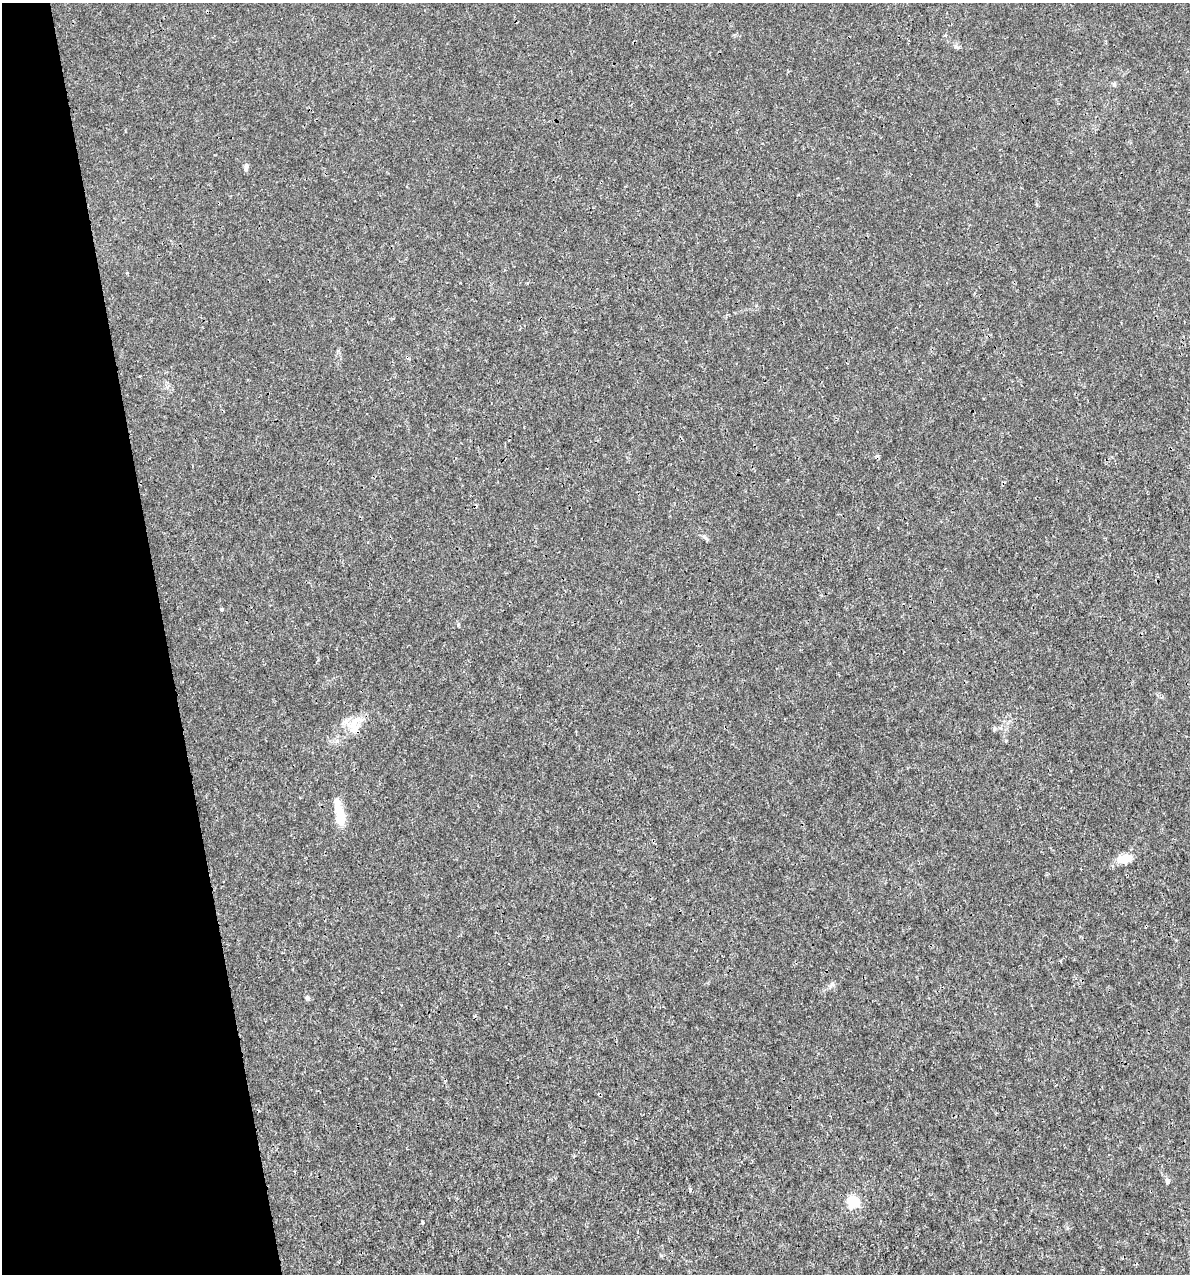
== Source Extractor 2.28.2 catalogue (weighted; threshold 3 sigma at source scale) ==
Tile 5 of 4 x 4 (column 1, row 2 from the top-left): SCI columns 92-1279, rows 2547-3818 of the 4886 x 5091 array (HDU 1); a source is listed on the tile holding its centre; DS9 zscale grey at full resolution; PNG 1192 x 1276 px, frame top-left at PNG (2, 3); no overlay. Shown black and unused: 14% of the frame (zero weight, under 3 of 4 exposures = <1% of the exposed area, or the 3 px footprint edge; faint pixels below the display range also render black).
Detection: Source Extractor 2.28.2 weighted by HDU 2 'WHT'; one run over the whole footprint, this tile lists its part. Background 3.56e-04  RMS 8.5e-04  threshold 0.00384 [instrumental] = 3 sigma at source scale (4.5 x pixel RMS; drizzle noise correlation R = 1.50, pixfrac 1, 0.0396/0.0396 arcsec/px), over >= 5 px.
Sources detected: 19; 2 cosmic-ray / hot-pixel residue — not listed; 2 inside a brighter listed object's ellipse — not listed separately; the other 15 listed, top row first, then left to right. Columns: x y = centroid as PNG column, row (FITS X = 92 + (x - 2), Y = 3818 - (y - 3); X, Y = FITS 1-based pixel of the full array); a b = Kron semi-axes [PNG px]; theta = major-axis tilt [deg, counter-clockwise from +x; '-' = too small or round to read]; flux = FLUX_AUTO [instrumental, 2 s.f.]
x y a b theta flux
956 46 6 5 - 0.18
1114 84 7 5 -75 0.16
246 167 9 5 80 0.29
704 537 7 4 -19 0.17
222 609 4 3 - 0.14
458 624 5 4 - 0.14
354 726 21 13 -73 1.3
994 729 6 4 71 0.12
341 816 20 9 -84 1.9
1124 859 17 8 9 1.4
832 984 8 5 54 0.22
307 998 6 5 - 0.2
1167 1181 6 5 - 0.3
690 1189 5 4 - 0.11
853 1202 6 5 - 8.5